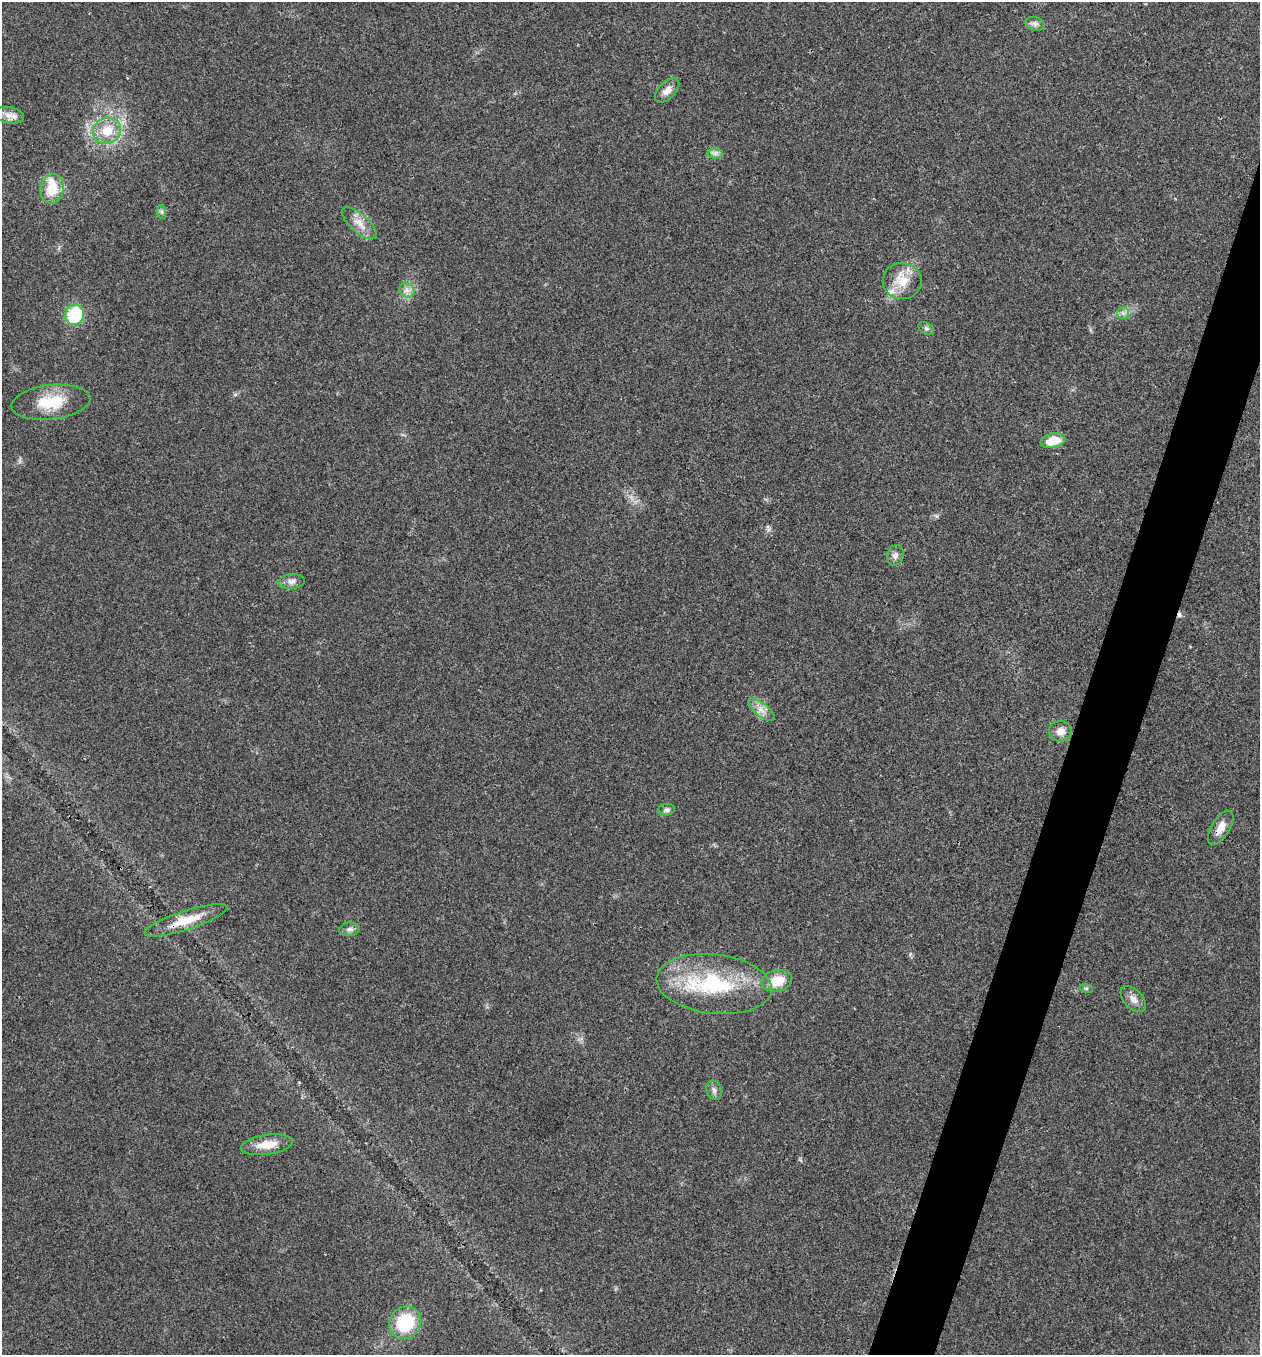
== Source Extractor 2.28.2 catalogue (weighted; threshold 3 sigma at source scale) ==
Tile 10 of 4 x 4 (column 2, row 3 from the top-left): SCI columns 1394-2651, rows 1358-2710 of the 5432 x 5418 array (HDU 1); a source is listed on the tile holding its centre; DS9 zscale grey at full resolution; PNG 1262 x 1357 px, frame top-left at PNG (2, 2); each listed source drawn as its Kron ellipse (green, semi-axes under 4 px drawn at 4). Shown black and unused: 4% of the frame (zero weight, under 3 of 4 exposures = <1% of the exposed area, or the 3 px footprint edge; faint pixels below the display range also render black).
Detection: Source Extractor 2.28.2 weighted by HDU 2 'WHT'; one run over the whole footprint, this tile lists its part. Background 0.0241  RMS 0.0054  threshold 0.0242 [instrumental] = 3 sigma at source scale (4.5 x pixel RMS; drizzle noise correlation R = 1.50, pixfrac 1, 0.05/0.05 arcsec/px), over >= 5 px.
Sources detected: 33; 1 cosmic-ray / hot-pixel residue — neither listed nor drawn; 2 inside a brighter listed object's ellipse — not listed separately; the other 30 listed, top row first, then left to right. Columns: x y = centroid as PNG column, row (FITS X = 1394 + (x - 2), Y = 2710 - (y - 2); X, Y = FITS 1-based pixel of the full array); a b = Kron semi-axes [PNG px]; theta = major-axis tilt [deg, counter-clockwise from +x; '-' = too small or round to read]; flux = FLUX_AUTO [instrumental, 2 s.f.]
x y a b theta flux
1035 24 9 6 -15 2
667 90 15 8 44 4.3
9 115 15 8 -9 4
107 131 14 13 - 11
715 153 8 5 0 1.7
52 189 15 11 82 12
162 212 7 4 -89 1.2
359 223 22 9 -42 5.9
902 281 19 18 - 12
407 290 8 6 -46 2.5
1123 313 6 6 - 1.4
74 315 10 9 - 27
926 328 8 5 -29 1.3
51 402 39 17 6 19
1053 441 12 7 11 11
895 555 10 8 76 2.3
292 581 13 7 4 2.7
761 710 16 6 -39 3.9
1060 731 11 10 - 4.7
666 810 8 6 8 1.6
1221 828 19 9 58 5.5
186 920 43 9 18 13
349 929 10 7 5 2
777 981 15 10 13 11
714 984 58 29 -6 53
1086 988 6 4 -18 0.76
1133 999 16 9 -46 3.9
714 1090 10 7 -71 2
267 1145 26 10 8 9.2
405 1323 17 15 52 27
Overlapping masked pixels (flux is a lower limit): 1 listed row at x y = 186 920